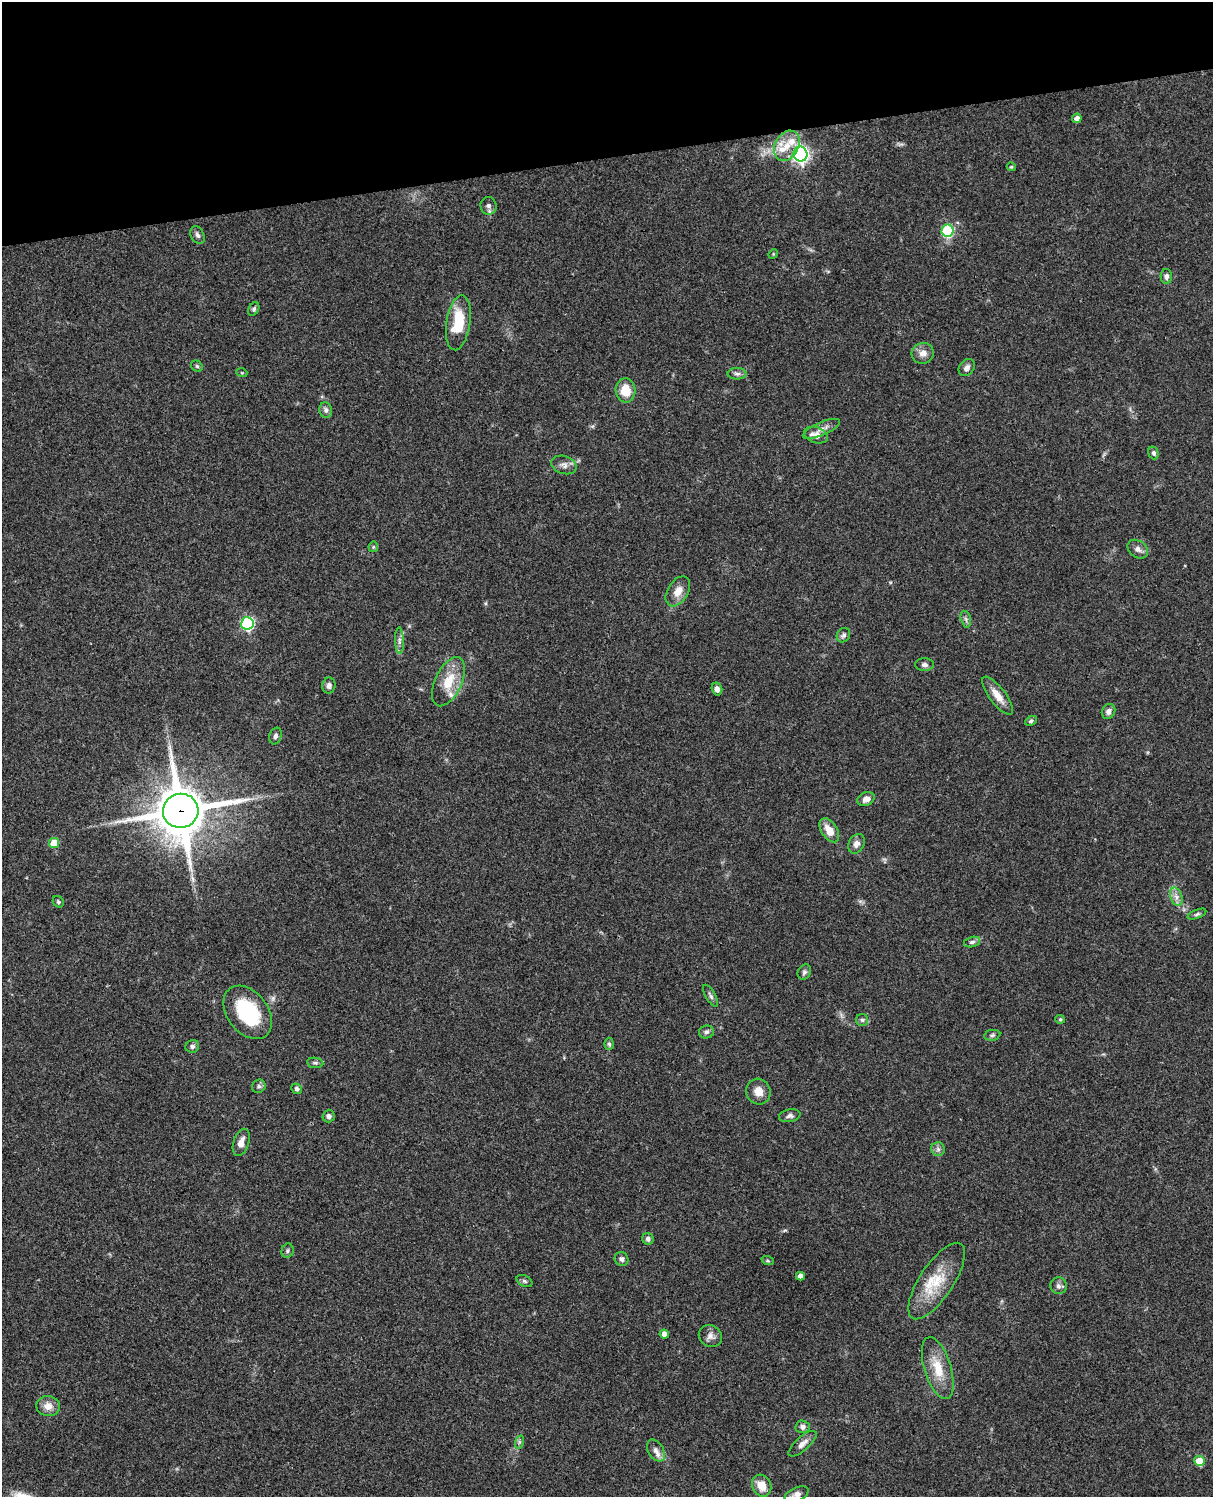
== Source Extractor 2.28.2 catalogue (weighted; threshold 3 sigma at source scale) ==
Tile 3 of 4 x 3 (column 3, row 1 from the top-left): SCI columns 2546-3756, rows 3268-4762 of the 5087 x 4926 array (HDU 1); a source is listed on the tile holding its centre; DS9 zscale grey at full resolution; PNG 1215 x 1499 px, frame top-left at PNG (2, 2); each listed source drawn as its Kron ellipse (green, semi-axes under 4 px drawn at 4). Shown black and unused: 10% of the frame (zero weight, under 3 of 4 exposures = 6% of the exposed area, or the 3 px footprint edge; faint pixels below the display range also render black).
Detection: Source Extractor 2.28.2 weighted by HDU 2 'WHT'; one run over the whole footprint, this tile lists its part. Background 0.0811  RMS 0.0059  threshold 0.0265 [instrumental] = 3 sigma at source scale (4.5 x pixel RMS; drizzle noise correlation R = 1.50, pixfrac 1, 0.05/0.05 arcsec/px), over >= 5 px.
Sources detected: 86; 1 long thin detection or spike segment (spike, bleed or trail) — neither listed nor drawn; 3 inside a brighter listed object's ellipse — not listed separately; the other 82 listed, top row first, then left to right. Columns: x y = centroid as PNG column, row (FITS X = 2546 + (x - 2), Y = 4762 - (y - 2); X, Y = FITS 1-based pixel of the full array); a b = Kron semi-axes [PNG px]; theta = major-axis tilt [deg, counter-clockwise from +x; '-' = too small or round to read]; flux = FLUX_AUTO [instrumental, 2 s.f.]
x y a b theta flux
1077 118 5 4 - 2.9
787 146 16 11 61 8.3
800 154 7 7 - 200
1011 167 4 3 - 0.71
489 206 9 8 - 2.2
948 231 6 6 - 53
197 235 9 6 -62 1.9
773 254 5 4 - 0.59
1166 276 7 6 - 1.9
254 309 7 5 62 1.2
458 323 28 12 81 23
923 353 11 10 - 4.3
197 366 6 5 - 0.95
967 368 9 7 52 2.6
242 373 5 3 - 0.59
737 374 9 5 0 1.9
625 390 12 10 -86 11
326 410 8 6 -80 1.8
821 429 20 6 23 4.2
816 435 12 8 -16 4.6
1154 453 6 5 - 1.3
564 465 13 9 -19 3.1
373 547 5 5 - 0.74
1138 549 11 8 -36 3
678 591 16 10 59 6.1
966 619 8 5 -75 1.5
247 623 6 6 - 83
843 635 7 6 - 1.6
399 641 13 4 -88 2.4
924 665 9 6 1 1.9
448 682 26 13 65 15
329 685 8 6 82 2.2
717 689 6 5 - 2.5
997 696 23 8 -53 7.1
1108 711 8 6 59 2.4
1031 721 6 4 28 1.2
275 736 8 6 73 1.9
866 799 9 6 24 3.4
181 811 18 17 - 2600
829 830 13 8 -57 8
54 843 5 5 - 14
856 844 10 7 61 3.3
1176 897 9 6 -70 2.8
58 902 6 5 - 1
1197 914 10 4 21 1.3
972 942 8 5 15 1.8
804 972 8 6 62 1.6
711 996 12 4 -60 1.6
248 1012 30 20 -53 40
1060 1019 5 4 - 0.69
862 1020 6 6 - 1.3
707 1032 7 6 - 1.6
992 1035 8 5 9 1.2
609 1044 6 4 -87 0.98
192 1046 7 6 - 1.7
315 1063 8 5 -7 1.2
259 1086 7 6 - 1.5
297 1089 6 5 - 1.2
758 1091 13 12 - 5.5
329 1116 6 6 - 1.7
790 1116 11 6 10 1.9
241 1142 14 7 72 4
938 1149 7 6 - 1.9
648 1239 6 5 - 1.8
288 1251 7 6 - 1.3
621 1259 7 6 - 1.9
768 1261 6 4 -18 0.83
800 1276 4 4 - 3.1
524 1281 8 5 -28 1.3
937 1281 44 17 57 22
1058 1286 8 8 - 2.4
664 1334 4 4 - 3.5
710 1336 12 10 -32 3.4
938 1368 32 13 -73 14
48 1406 12 10 -7 5.4
802 1427 7 6 - 2.1
519 1442 7 4 72 1.1
802 1444 18 7 42 3.7
656 1451 12 7 -59 3.4
1199 1461 5 5 - 18
762 1486 11 9 -64 8
797 1494 13 6 23 3.4
Overlapping masked pixels (flux is a lower limit): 1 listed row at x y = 181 811
Isophote crosses this tile's border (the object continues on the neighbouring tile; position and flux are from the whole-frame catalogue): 1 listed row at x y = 797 1494